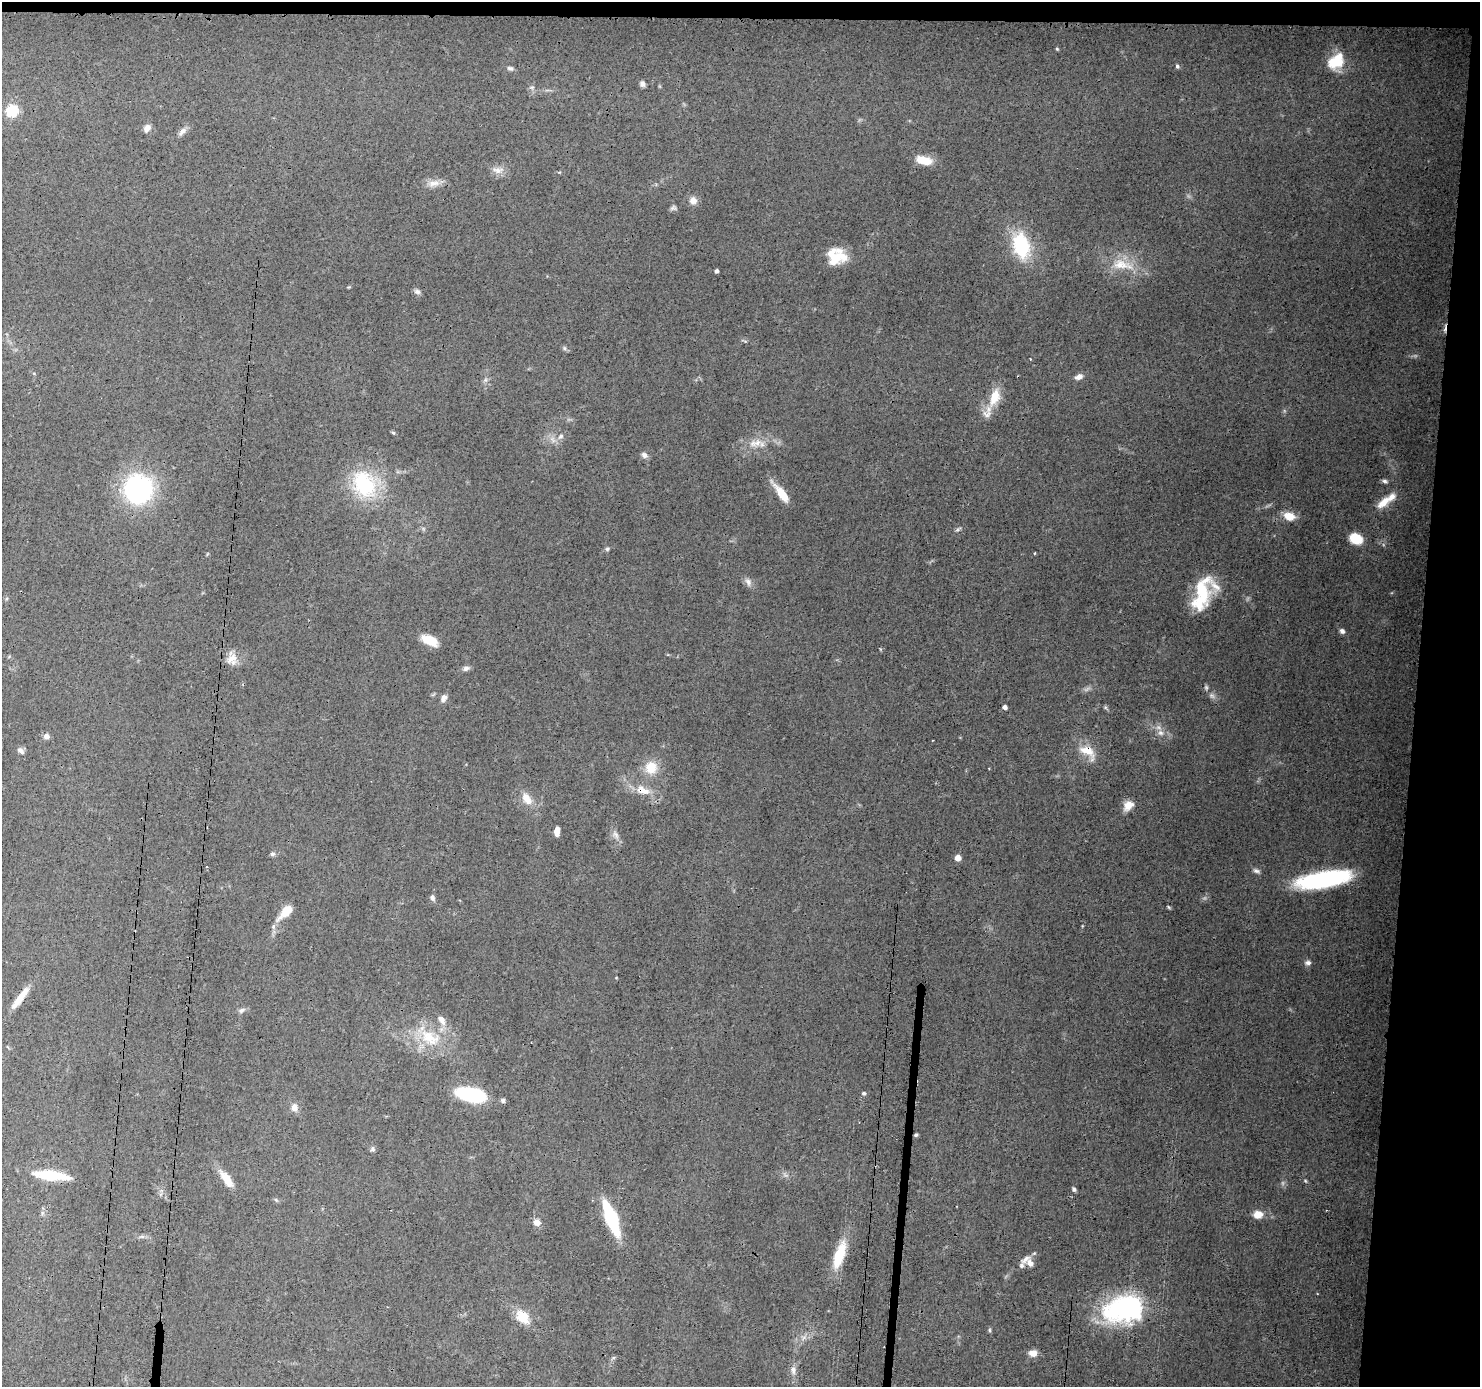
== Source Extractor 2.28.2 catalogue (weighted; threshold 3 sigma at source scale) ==
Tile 3 of 3 x 3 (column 3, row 1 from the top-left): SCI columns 2957-4434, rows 2881-4265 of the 4435 x 4471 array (HDU 1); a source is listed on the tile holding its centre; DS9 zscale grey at full resolution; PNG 1482 x 1389 px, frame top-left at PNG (2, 2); no overlay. Shown black and unused: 6% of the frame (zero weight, under 3 of 4 exposures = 2% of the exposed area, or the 3 px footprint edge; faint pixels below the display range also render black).
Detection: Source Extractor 2.28.2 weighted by HDU 2 'WHT'; one run over the whole footprint, this tile lists its part. Background 0.0344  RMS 0.0034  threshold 0.0151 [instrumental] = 3 sigma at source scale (4.5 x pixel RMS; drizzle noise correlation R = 1.50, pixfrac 1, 0.05/0.05 arcsec/px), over >= 5 px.
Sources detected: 101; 3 too faint to see at this stretch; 2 cosmic-ray / hot-pixel residue — not listed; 6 inside a brighter listed object's ellipse — not listed separately; the other 90 listed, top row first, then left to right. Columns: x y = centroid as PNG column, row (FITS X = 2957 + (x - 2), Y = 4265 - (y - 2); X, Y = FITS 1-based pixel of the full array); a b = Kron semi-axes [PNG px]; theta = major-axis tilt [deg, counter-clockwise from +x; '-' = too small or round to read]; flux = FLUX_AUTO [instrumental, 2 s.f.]
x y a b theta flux
1057 49 5 4 - 0.38
1336 61 20 14 38 11
1177 66 6 5 - 0.61
510 68 9 5 -12 0.89
642 84 7 6 - 1.2
531 87 6 4 -17 0.57
11 110 6 6 - 39
147 128 9 7 55 1.9
182 131 13 6 47 1.6
924 160 20 10 -12 5.8
498 170 16 8 -2 2.5
434 183 18 9 11 2.9
693 200 9 8 - 2.4
673 208 8 6 17 0.81
1021 245 26 16 -74 23
835 259 24 13 32 8.7
1122 265 36 15 -11 9.3
716 271 4 4 - 0.97
417 292 8 7 - 1
564 348 6 4 -89 0.55
1030 359 3 2 - 0.29
1079 377 10 6 24 1.7
485 380 7 4 71 0.68
995 397 25 12 71 7.2
393 433 6 4 -44 0.44
561 436 9 6 49 1.4
757 443 13 9 42 3.3
644 455 9 7 -42 1.2
1385 481 7 5 -17 0.84
364 484 37 28 -58 25
138 489 21 20 - 71
782 494 22 8 -53 6.4
1383 503 20 9 41 4.7
1289 516 12 8 -14 5.2
1356 539 10 7 -22 11
607 549 5 5 - 0.57
1035 553 4 2 - 0.25
748 582 12 8 -67 1.6
1201 594 37 17 74 20
1342 631 7 6 - 1
429 640 17 9 -27 6.3
232 659 16 13 68 3.7
466 668 9 6 15 1.1
1212 696 10 6 -38 1.1
443 698 9 6 64 1.7
1005 707 4 4 - 1.3
1161 733 9 8 - 1.8
46 736 6 6 - 1.5
20 750 9 6 -40 1.3
1087 751 25 12 -24 5.9
651 768 14 13 - 7
642 790 22 11 -20 5.6
527 799 18 11 -55 4.2
1128 806 13 9 47 3.6
557 831 9 5 87 2.7
616 835 11 7 -58 1.6
272 854 6 5 - 0.87
958 858 5 4 - 3.8
1256 871 10 5 -21 1
1323 879 53 15 9 43
432 898 7 5 -70 1
1169 907 5 4 - 0.41
286 911 19 8 46 6.4
1308 963 7 6 - 1.1
20 998 32 7 53 5
242 1010 10 6 30 1.1
441 1020 14 8 -55 2.5
430 1038 33 19 -29 13
864 1093 6 5 - 0.63
471 1094 28 11 -13 28
503 1100 5 5 - 0.75
294 1107 11 9 -80 2.1
916 1135 4 4 - 0.54
373 1149 7 6 - 0.8
51 1175 36 9 -6 13
226 1179 23 8 -54 5.2
1305 1181 5 4 - 0.37
1074 1189 6 5 - 0.72
276 1200 5 4 - 0.49
1258 1215 11 9 5 3.5
611 1218 25 8 -69 35
537 1222 9 8 - 1.9
142 1236 7 4 -1 0.74
839 1254 36 12 71 11
1026 1259 17 7 36 2.2
1129 1308 16 10 13 210
522 1317 21 15 -44 6.3
990 1330 6 4 -89 0.46
1033 1353 8 7 - 3.1
793 1370 11 7 -88 1.8
Overlapping masked pixels (flux is a lower limit): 5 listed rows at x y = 995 397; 1087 751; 642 790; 916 1135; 611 1218